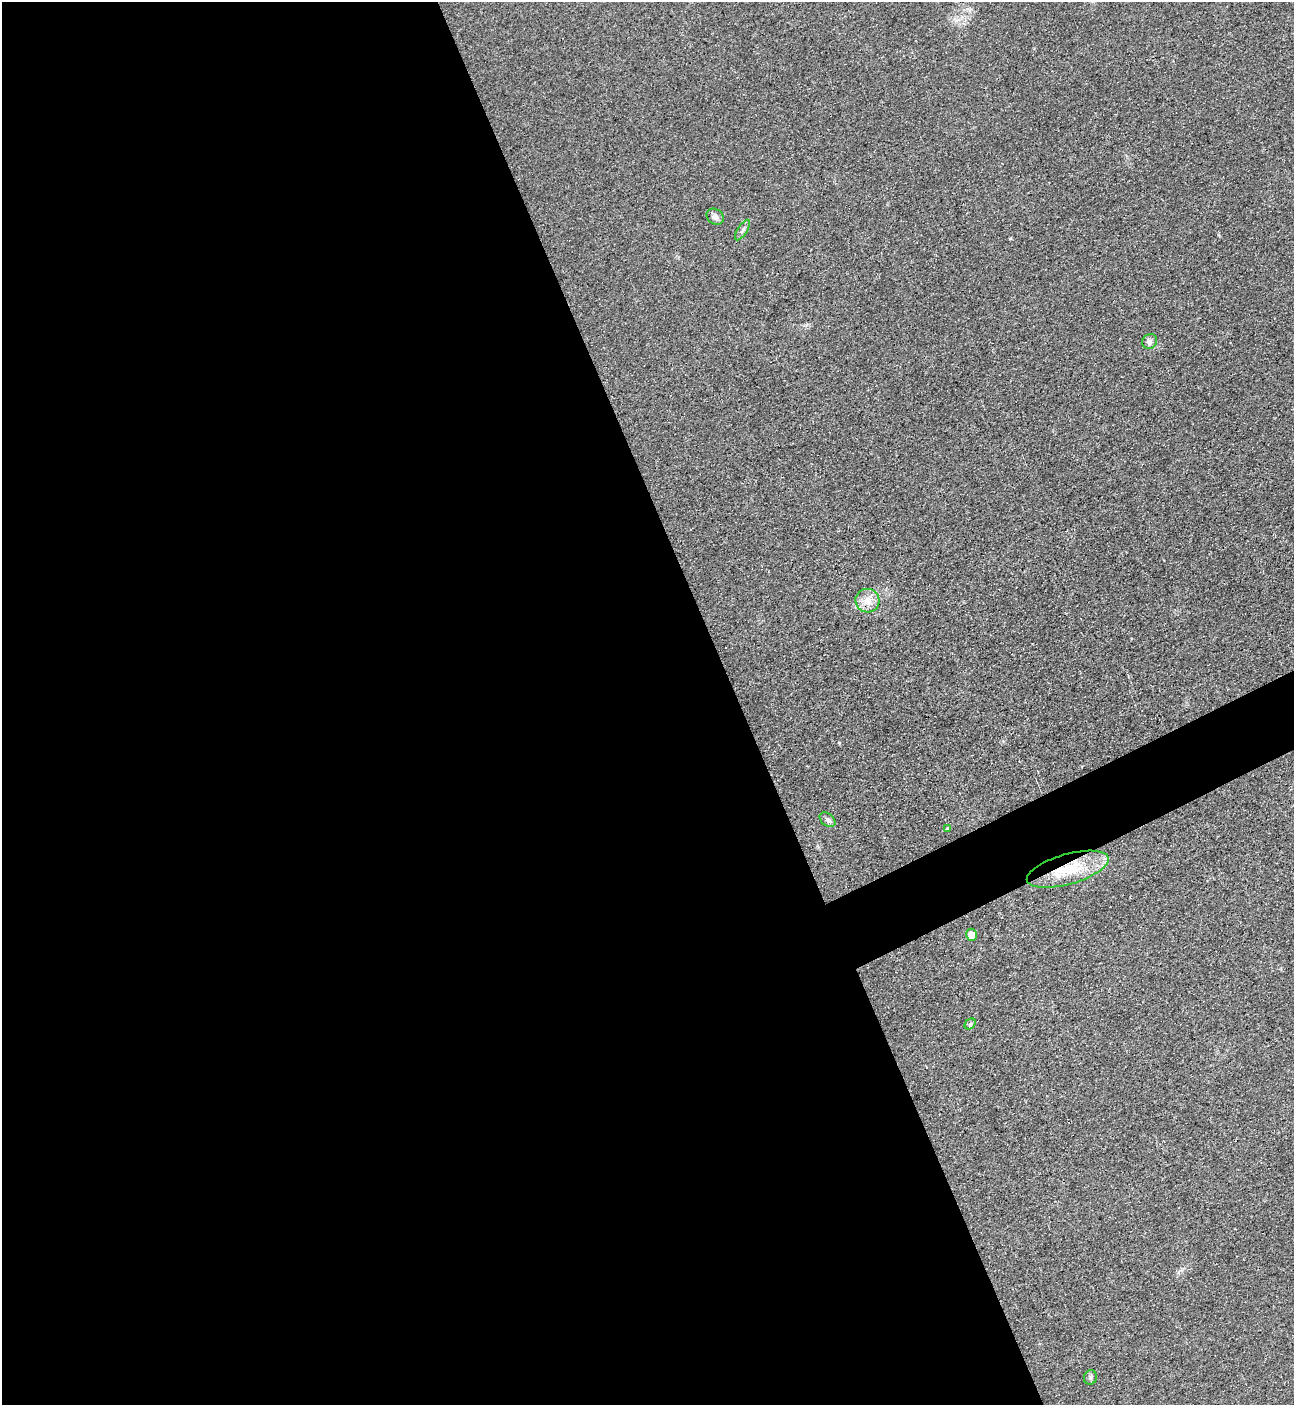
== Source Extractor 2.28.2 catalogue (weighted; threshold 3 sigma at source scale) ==
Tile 9 of 4 x 4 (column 1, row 3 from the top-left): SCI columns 160-1451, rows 1425-2827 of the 5627 x 5645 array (HDU 1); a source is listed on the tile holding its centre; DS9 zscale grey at full resolution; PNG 1296 x 1407 px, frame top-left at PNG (2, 2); each listed source drawn as its Kron ellipse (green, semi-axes under 4 px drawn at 4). Shown black and unused: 59% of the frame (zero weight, under 3 of 4 exposures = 1% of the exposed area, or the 3 px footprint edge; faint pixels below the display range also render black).
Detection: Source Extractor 2.28.2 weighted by HDU 2 'WHT'; one run over the whole footprint, this tile lists its part. Background 0.035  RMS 0.0048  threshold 0.0217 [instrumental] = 3 sigma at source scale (4.5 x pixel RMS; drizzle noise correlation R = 1.50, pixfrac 1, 0.05/0.05 arcsec/px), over >= 5 px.
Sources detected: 10; all 10 listed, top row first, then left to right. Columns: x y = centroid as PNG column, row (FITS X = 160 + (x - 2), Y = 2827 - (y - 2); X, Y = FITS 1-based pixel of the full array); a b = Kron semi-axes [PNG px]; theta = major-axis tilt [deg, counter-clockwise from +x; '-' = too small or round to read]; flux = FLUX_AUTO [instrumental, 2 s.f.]
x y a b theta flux
715 217 9 7 -35 2
743 230 12 5 58 1.4
1150 341 8 7 - 1.6
867 601 12 11 - 5
827 820 9 6 -40 1.3
947 828 3 3 - 1.4
1068 869 42 15 16 21
972 935 6 5 - 4
970 1024 6 5 - 0.83
1090 1377 7 6 - 1.2
Overlapping masked pixels (flux is a lower limit): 1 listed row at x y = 1068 869